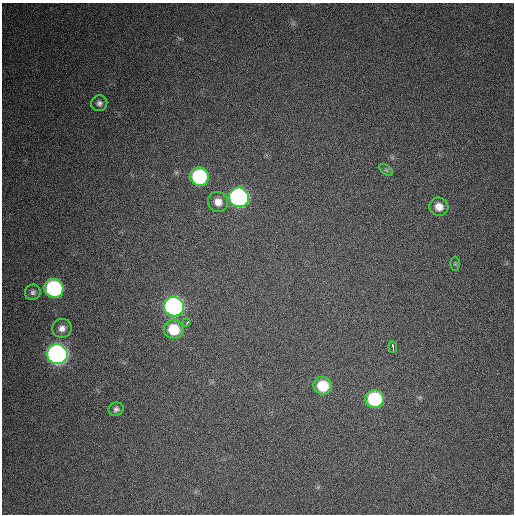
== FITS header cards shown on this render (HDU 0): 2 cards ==
NAXIS1  =                  512 / Axis length
NAXIS2  =                  512 / Axis length

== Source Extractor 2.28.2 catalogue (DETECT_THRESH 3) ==
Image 512 x 512 px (HDU 0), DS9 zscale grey, 1 PNG px = 1 image px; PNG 516 x 516 px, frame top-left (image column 1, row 512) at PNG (2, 3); each listed source drawn as its Kron ellipse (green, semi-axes under 4 px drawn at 4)
Background 681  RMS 25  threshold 76.2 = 3 sigma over >= 5 px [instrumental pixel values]
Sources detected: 18; all 18 listed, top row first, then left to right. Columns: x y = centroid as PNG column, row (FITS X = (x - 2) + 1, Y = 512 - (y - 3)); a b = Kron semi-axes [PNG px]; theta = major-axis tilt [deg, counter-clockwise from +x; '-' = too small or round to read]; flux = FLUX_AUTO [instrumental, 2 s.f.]
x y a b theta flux
99 103 8 8 - 6200
386 170 8 4 -37 2700
199 177 9 9 - 180000
239 197 10 9 - 530000
218 202 10 10 - 16000
439 207 9 9 - 17000
455 264 7 4 90 2400
54 288 9 9 - 250000
33 292 8 7 - 5100
174 307 10 9 - 570000
187 322 4 3 - 6100
62 328 10 9 - 12000
174 329 10 9 - 57000
393 347 6 3 -82 13000
57 354 10 10 - 910000
323 386 9 8 - 54000
375 399 9 9 - 160000
116 409 7 6 - 5100